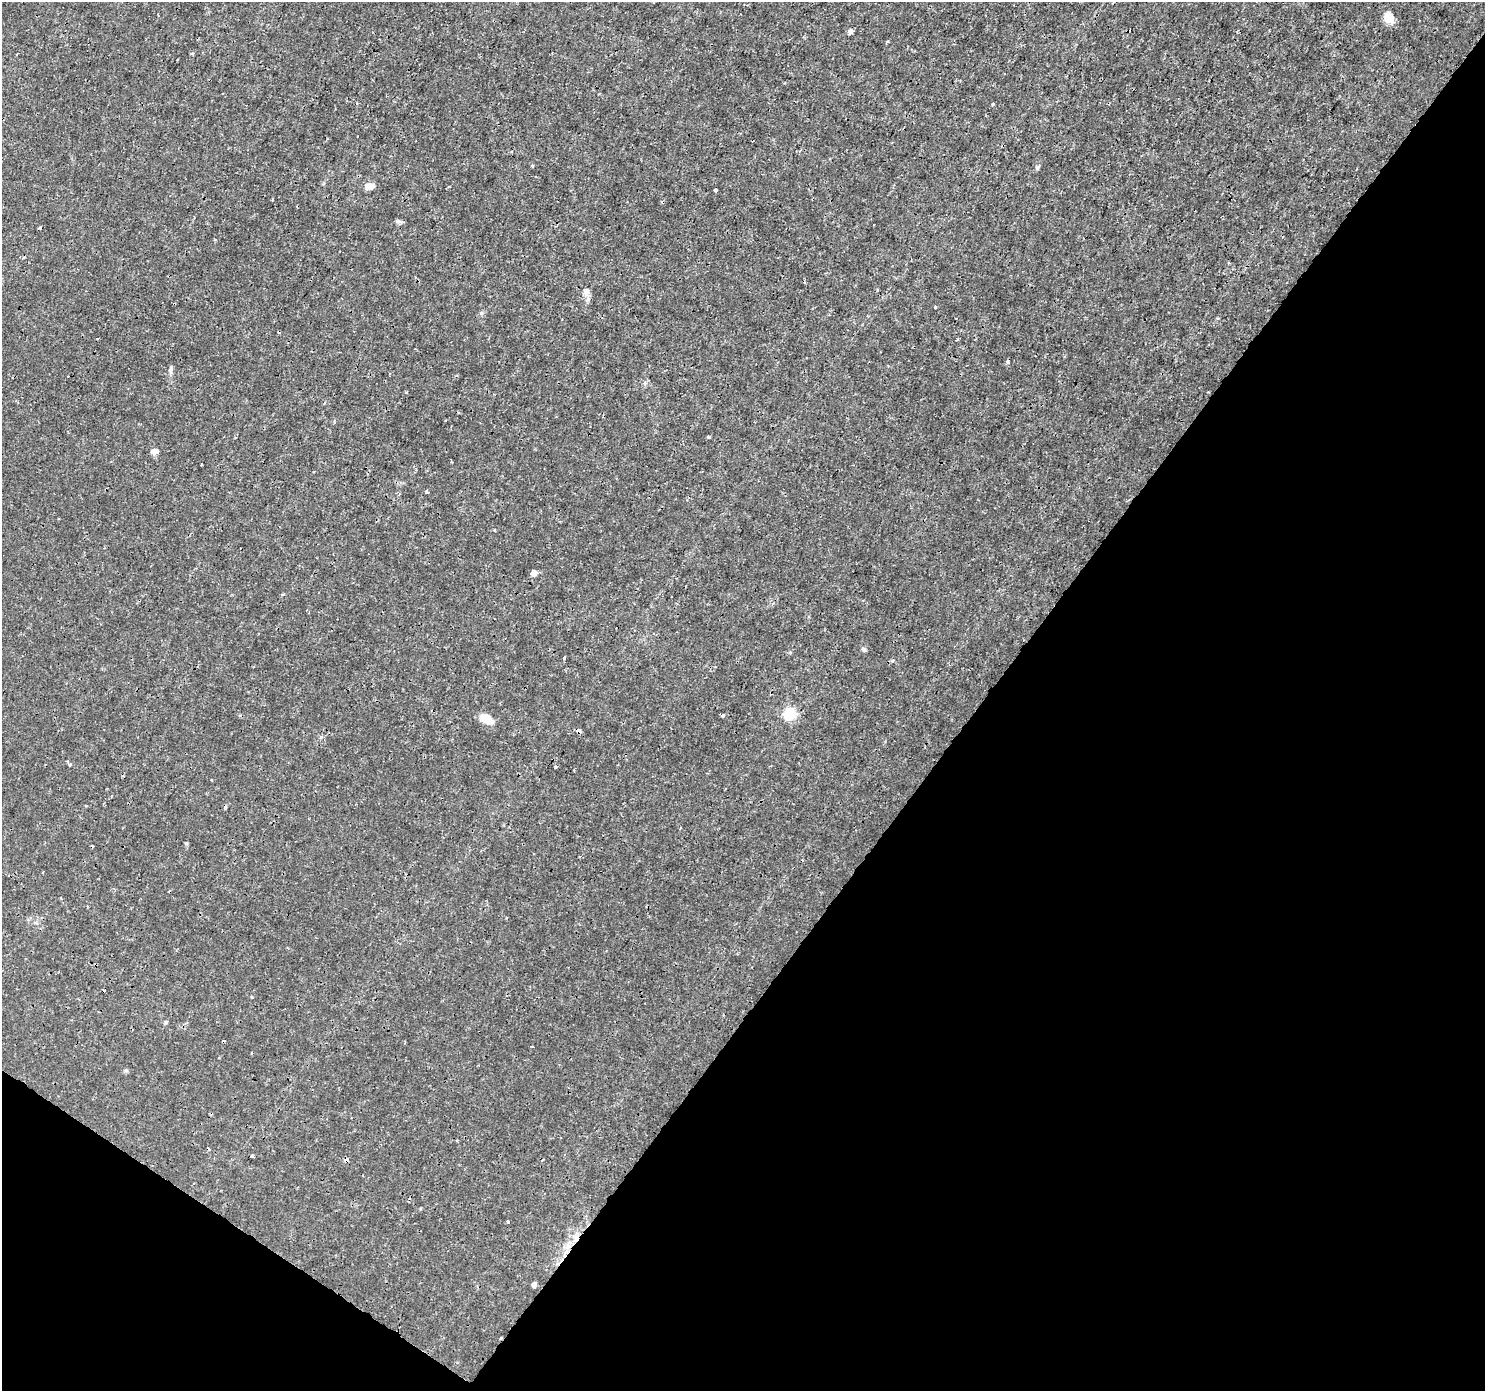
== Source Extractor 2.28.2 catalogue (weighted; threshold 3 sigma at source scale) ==
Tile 15 of 4 x 4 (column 3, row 4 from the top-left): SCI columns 2968-4450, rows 185-1573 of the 5941 x 5992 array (HDU 1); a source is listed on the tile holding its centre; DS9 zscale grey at full resolution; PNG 1487 x 1393 px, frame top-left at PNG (2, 2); no overlay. Shown black and unused: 37% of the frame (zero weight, under 3 of 4 exposures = <1% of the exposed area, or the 3 px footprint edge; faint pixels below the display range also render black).
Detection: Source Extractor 2.28.2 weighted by HDU 2 'WHT'; one run over the whole footprint, this tile lists its part. Background 0.00167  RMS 8.2e-04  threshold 0.00368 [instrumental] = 3 sigma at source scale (4.5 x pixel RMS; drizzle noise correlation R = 1.50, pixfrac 1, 0.0396/0.0396 arcsec/px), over >= 5 px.
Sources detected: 42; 9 cosmic-ray / hot-pixel residue — not listed; the other 33 listed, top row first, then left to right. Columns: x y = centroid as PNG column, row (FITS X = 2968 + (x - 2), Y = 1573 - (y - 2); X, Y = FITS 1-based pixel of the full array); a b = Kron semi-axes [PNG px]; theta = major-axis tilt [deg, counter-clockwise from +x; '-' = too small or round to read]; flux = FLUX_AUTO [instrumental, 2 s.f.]
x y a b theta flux
1389 17 11 9 -73 1.1
850 32 5 4 - 0.34
993 104 4 3 - 0.11
532 166 3 3 - 0.089
1037 167 7 5 42 0.13
370 186 9 6 3 0.7
449 186 3 2 - 0.055
715 190 3 3 - 0.19
215 239 4 3 - 0.082
586 291 9 7 78 0.43
935 307 3 3 - 0.086
171 369 9 6 75 0.22
708 437 5 3 - 0.096
154 451 9 7 25 0.34
452 462 4 2 - 0.062
201 464 3 2 - 0.067
427 492 4 3 - 0.11
494 530 3 2 - 0.058
534 573 5 5 - 0.71
864 649 6 5 - 0.18
564 658 3 3 - 0.15
892 661 5 4 - 0.12
790 714 6 6 - 7.8
723 715 4 4 - 0.15
486 719 16 8 -29 1.1
70 764 5 4 - 0.13
555 766 4 3 - 0.1
251 997 4 3 - 0.066
166 1022 5 3 - 0.11
252 1156 3 3 - 0.44
508 1222 3 3 - 0.17
534 1285 5 4 - 0.36
501 1338 3 2 - 0.097
Overlapping masked pixels (flux is a lower limit): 1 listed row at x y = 501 1338
Unlisted compact peaks at least as high as the median listed source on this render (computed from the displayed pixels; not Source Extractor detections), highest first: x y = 481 313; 186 843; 398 221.